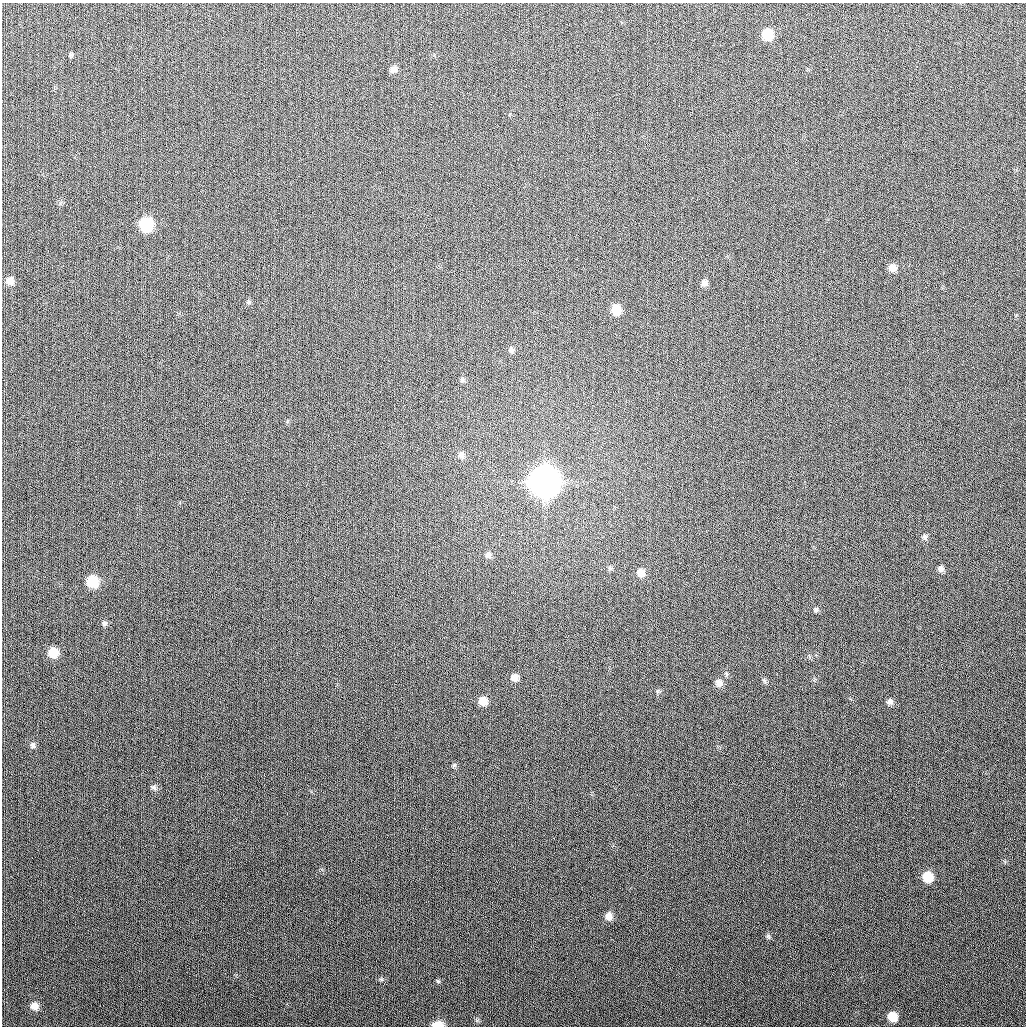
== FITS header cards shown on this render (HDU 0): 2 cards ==
NAXIS1  =                 1024
NAXIS2  =                 1024

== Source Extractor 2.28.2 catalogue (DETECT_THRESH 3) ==
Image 1024 x 1024 px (HDU 0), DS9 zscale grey, 1 PNG px = 1 image px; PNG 1028 x 1028 px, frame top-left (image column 1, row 1024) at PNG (2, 3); no overlay
Background 267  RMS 11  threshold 33.1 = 3 sigma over >= 5 px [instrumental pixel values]
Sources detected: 38; all 38 listed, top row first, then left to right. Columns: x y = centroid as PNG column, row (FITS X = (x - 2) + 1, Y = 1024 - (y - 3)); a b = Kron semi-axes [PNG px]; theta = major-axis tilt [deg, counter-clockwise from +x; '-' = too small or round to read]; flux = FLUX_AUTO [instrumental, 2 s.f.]
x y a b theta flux
767 34 9 9 - 2.0e+04
70 55 8 5 41 1.2e+03
393 69 8 7 - 3.5e+03
146 224 9 9 - 5.0e+04
892 268 8 8 - 5.5e+03
10 281 8 7 - 5.6e+03
704 283 8 7 - 3.2e+03
248 302 6 5 - 1.3e+03
616 310 9 8 - 1.3e+04
511 350 7 7 - 2.0e+03
462 380 7 6 - 1.6e+03
461 455 8 8 - 2.9e+03
544 482 12 11 - 1.5e+06
925 537 7 6 - 2.0e+03
488 555 9 7 68 2.9e+03
610 568 7 5 -22 1.5e+03
941 569 7 6 - 2.7e+03
641 573 9 8 - 6.3e+03
92 582 8 8 - 2.7e+04
816 609 7 6 - 1.3e+03
105 623 6 6 - 1.6e+03
53 653 9 8 - 1.3e+04
515 678 8 7 - 4.8e+03
765 681 7 4 -71 1.3e+03
719 683 9 8 - 4.3e+03
658 691 7 4 71 1.1e+03
483 701 8 7 - 8.3e+03
890 702 7 7 - 2.7e+03
33 745 7 6 - 1.9e+03
454 765 6 4 45 1.1e+03
154 787 9 6 -37 2.1e+03
927 877 9 8 - 1.6e+04
609 916 9 8 - 4.9e+03
768 936 6 6 - 1.4e+03
381 979 6 4 -18 1.1e+03
34 1006 8 7 - 4.7e+03
892 1017 8 7 - 1.1e+04
438 1025 10 5 3 1.1e+04
At the frame edge (FLAGS 8, measured only in part): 1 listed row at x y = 438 1025